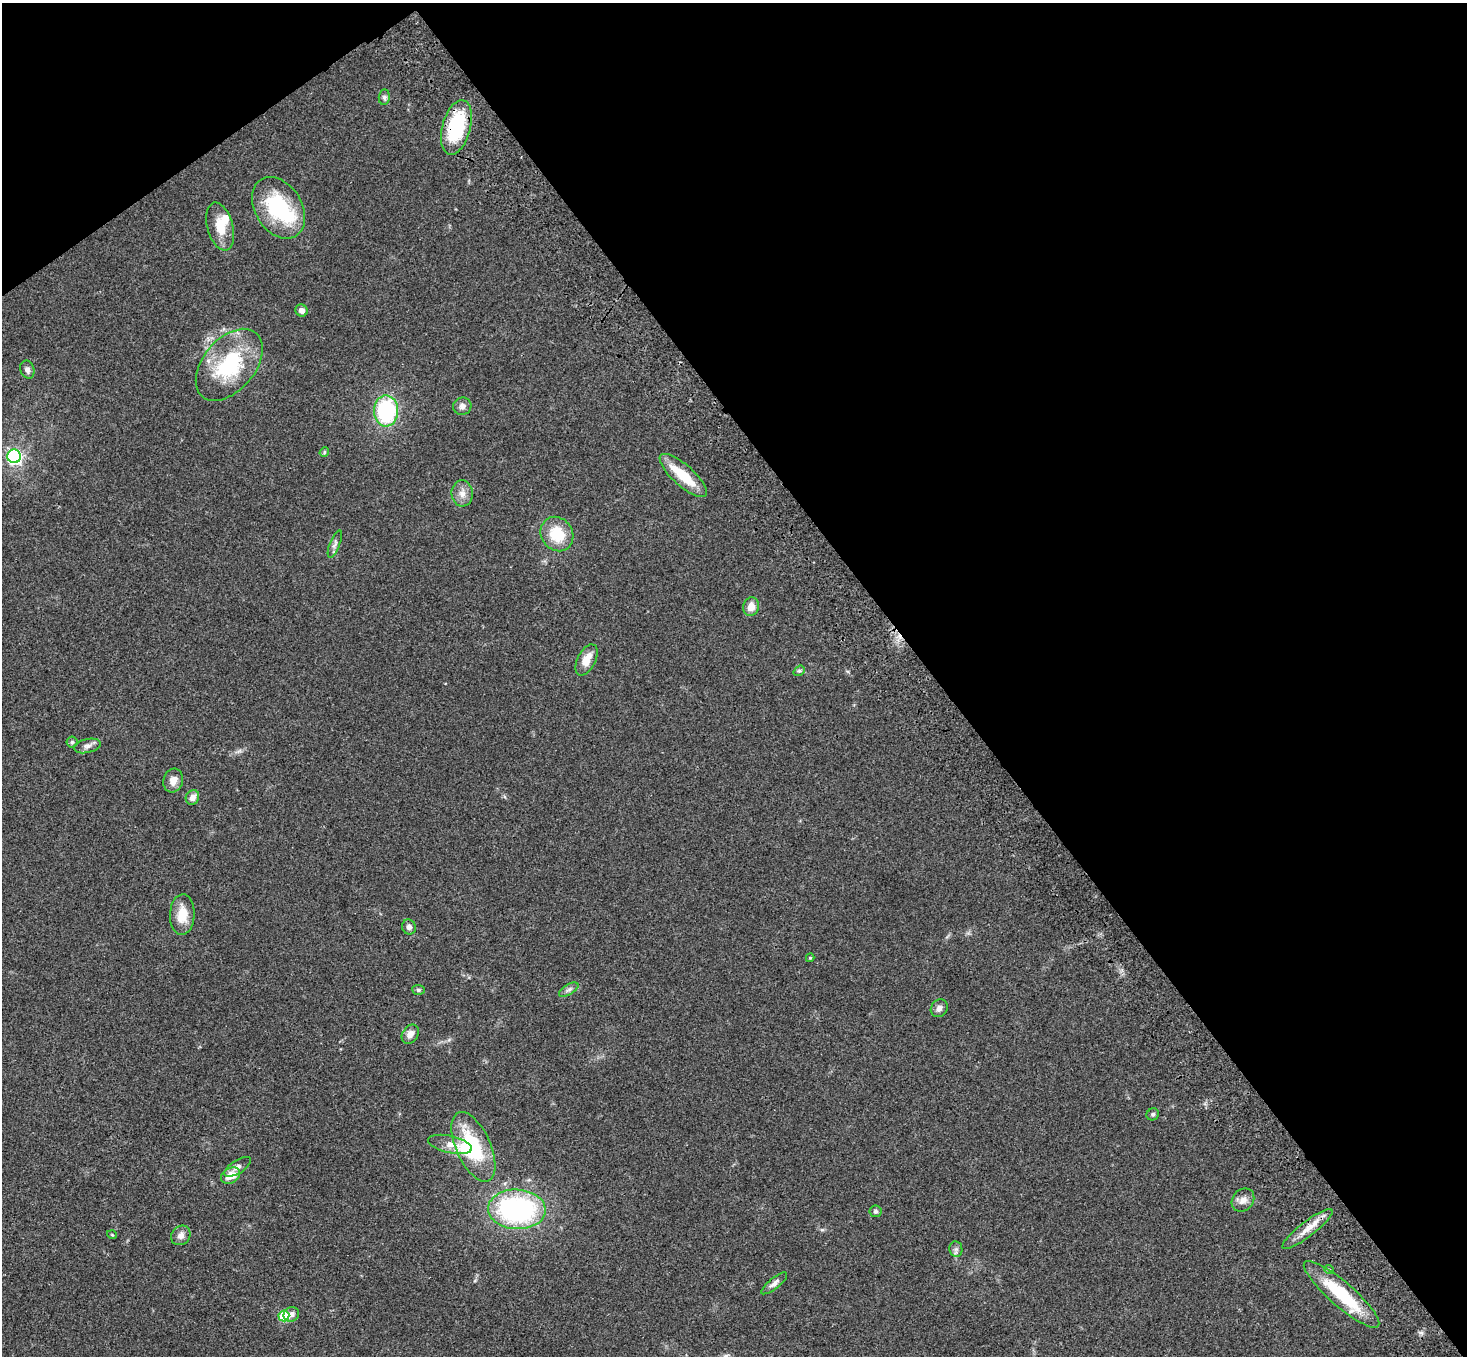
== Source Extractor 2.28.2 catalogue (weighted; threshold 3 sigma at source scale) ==
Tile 3 of 4 x 4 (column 3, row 1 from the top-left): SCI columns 3036-4500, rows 4437-5790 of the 6068 x 6028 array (HDU 1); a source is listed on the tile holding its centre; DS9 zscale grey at full resolution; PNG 1469 x 1358 px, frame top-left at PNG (2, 3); each listed source drawn as its Kron ellipse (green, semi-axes under 4 px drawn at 4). Shown black and unused: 39% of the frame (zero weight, under 3 of 4 exposures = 6% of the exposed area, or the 3 px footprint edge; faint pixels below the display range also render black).
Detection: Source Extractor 2.28.2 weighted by HDU 2 'WHT'; one run over the whole footprint, this tile lists its part. Background 0.0472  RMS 0.0054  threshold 0.0241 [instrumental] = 3 sigma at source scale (4.5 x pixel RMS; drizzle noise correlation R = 1.50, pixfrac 1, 0.05/0.05 arcsec/px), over >= 5 px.
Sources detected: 51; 3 inside a brighter object's white glare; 1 cosmic-ray / hot-pixel residue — neither listed nor drawn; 1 inside a brighter listed object's ellipse — not listed separately; the other 46 listed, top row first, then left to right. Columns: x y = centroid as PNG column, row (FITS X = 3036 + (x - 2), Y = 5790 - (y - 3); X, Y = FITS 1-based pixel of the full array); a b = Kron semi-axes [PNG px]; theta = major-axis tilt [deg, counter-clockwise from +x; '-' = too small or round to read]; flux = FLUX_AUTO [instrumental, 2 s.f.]
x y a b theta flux
384 97 8 5 83 1.2
456 127 28 14 75 40
278 208 33 23 -58 42
220 227 24 12 -74 11
302 310 6 6 - 2.6
229 365 42 26 50 44
27 370 9 7 -69 2
462 406 9 8 - 2.5
386 411 15 12 -90 50
324 452 5 4 - 0.67
14 456 7 6 - 110
683 476 30 10 -42 16
462 493 13 10 -85 4
557 534 18 15 -55 16
335 544 14 5 68 1.8
751 607 9 8 - 5.4
586 660 17 9 63 6.9
799 671 6 4 38 0.86
72 742 5 5 - 0.98
87 746 14 7 12 2.4
173 781 12 9 73 4.6
192 797 7 6 - 3.3
182 914 20 12 87 9.5
409 927 7 7 - 1.9
810 958 4 4 - 0.54
418 990 6 5 - 0.92
569 990 11 5 30 1.7
939 1008 9 8 - 2.1
410 1034 10 7 56 3.6
1153 1114 6 5 - 1.1
450 1144 22 8 -13 5.5
473 1147 37 17 -66 36
238 1167 15 6 33 2.2
231 1176 10 7 31 6.5
1243 1200 12 10 48 3.6
517 1209 29 20 -3 97
876 1211 6 6 - 1
1307 1229 31 7 37 7.3
112 1235 5 3 - 0.4
181 1235 10 9 - 2.8
956 1249 8 6 -82 1.5
1329 1269 5 3 - 0.48
774 1283 16 5 39 2.3
1342 1294 49 12 -41 31
291 1314 8 7 - 2.5
284 1316 5 5 - 23
Overlapping masked pixels (flux is a lower limit): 3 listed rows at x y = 456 127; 1307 1229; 1342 1294